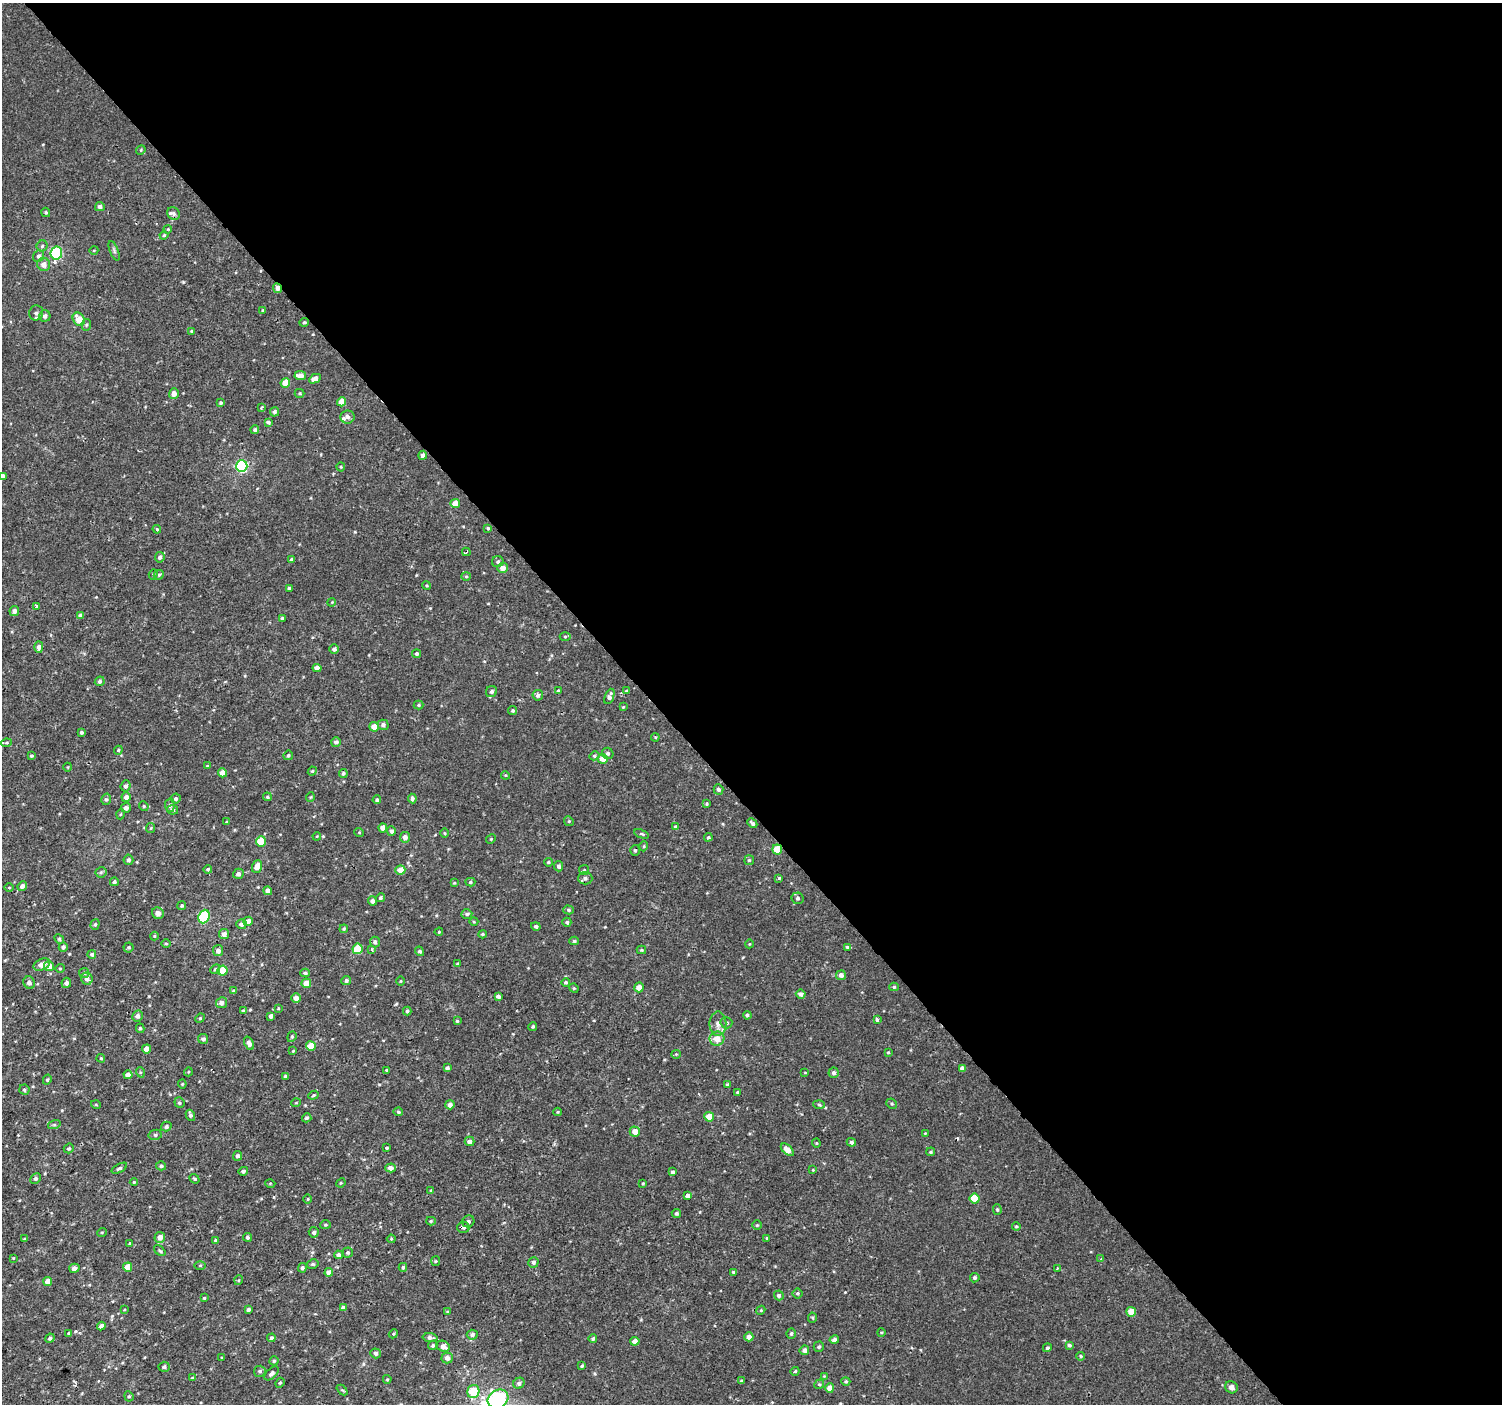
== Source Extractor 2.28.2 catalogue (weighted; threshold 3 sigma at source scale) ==
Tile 8 of 4 x 4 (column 4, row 2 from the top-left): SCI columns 4500-5999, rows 2947-4348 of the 6003 x 5958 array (HDU 1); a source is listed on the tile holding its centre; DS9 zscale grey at full resolution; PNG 1504 x 1406 px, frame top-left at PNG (2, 3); each listed source drawn as its Kron ellipse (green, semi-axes under 4 px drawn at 4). Shown black and unused: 57% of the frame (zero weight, under 2 of 3 exposures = <1% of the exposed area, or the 3 px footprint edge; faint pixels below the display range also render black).
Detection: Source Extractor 2.28.2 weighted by HDU 2 'WHT'; one run over the whole footprint, this tile lists its part. Background 2.98e-04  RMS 0.002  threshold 0.00922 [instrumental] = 3 sigma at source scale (4.5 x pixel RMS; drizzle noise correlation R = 1.50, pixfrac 1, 0.0396/0.0396 arcsec/px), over >= 5 px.
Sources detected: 366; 1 inside a brighter object's white glare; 2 cosmic-ray / hot-pixel residue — neither listed nor drawn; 2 inside a brighter listed object's ellipse — not listed separately; the other 361 listed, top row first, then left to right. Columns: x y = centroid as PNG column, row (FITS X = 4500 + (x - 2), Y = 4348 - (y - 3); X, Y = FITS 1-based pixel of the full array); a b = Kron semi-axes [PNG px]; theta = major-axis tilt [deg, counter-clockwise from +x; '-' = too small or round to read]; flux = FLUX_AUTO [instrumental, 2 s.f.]
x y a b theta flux
141 150 5 4 - 0.22
100 207 5 4 - 0.63
46 212 5 4 - 0.27
174 213 7 6 - 0.47
168 229 4 3 - 0.17
164 235 4 4 - 0.23
42 246 5 5 - 0.39
94 250 4 3 - 0.16
114 251 10 4 -68 0.47
56 253 6 6 - 19
39 256 6 5 - 0.61
44 264 6 6 - 1.3
277 288 5 4 - 1
263 310 3 3 - 0.2
36 313 7 7 - 0.67
45 316 6 5 - 0.77
79 319 7 5 -61 2.8
304 322 4 4 - 0.32
86 325 5 5 - 0.31
191 331 4 3 - 0.22
300 376 6 4 -7 1.6
315 379 6 4 27 1.3
285 383 5 4 - 2.8
300 393 5 4 - 0.22
174 394 5 5 - 1.2
342 402 5 4 - 2.1
221 403 4 4 - 0.31
262 407 4 3 - 0.31
274 412 5 4 - 0.48
347 417 7 6 - 0.63
268 422 4 3 - 0.45
255 430 4 4 - 0.47
423 455 4 4 - 0.61
242 466 6 5 - 24
341 467 4 4 - 0.22
2 476 4 4 - 0.81
455 504 5 4 - 2.1
488 528 4 3 - 0.27
157 529 4 3 - 0.21
466 552 4 2 - 0.33
160 557 5 4 - 0.66
291 559 4 4 - 0.39
498 562 5 5 - 0.43
503 568 5 5 - 1.3
153 574 5 4 - 0.25
159 575 5 4 - 0.32
466 576 5 4 - 0.25
426 585 5 3 - 0.23
289 588 3 3 - 0.34
332 602 4 3 - 0.16
37 606 3 3 - 0.77
14 611 5 5 - 0.83
80 615 4 4 - 0.49
282 618 3 3 - 0.28
565 636 5 3 - 0.23
39 647 6 4 90 0.86
334 649 4 4 - 0.61
416 654 4 4 - 0.38
317 668 4 4 - 1.2
100 681 5 4 - 0.42
558 691 3 3 - 0.21
626 691 4 4 - 0.21
491 692 6 5 - 0.53
538 695 5 5 - 0.63
609 696 8 4 68 0.82
418 705 5 4 - 0.28
623 707 4 3 - 0.18
513 710 4 4 - 0.33
383 725 5 5 - 0.6
374 727 5 5 - 2.5
82 733 3 3 - 0.33
655 737 4 3 - 0.19
336 742 5 4 - 0.55
6 743 5 4 - 0.39
118 750 4 4 - 0.24
608 753 6 5 - 0.49
288 755 5 4 - 0.36
31 756 4 4 - 0.27
594 756 5 4 - 0.36
602 759 5 5 - 1.7
207 766 3 3 - 0.56
68 767 4 3 - 0.15
312 771 4 4 - 0.24
222 773 4 4 - 2.2
343 773 4 4 - 0.38
505 775 4 3 - 0.2
125 786 5 5 - 0.52
718 789 5 5 - 0.56
126 797 5 4 - 1
267 797 4 3 - 0.26
310 797 5 3 - 0.17
106 799 6 4 74 0.4
176 799 5 5 - 0.46
412 799 5 4 - 0.57
377 800 4 4 - 0.35
707 804 4 4 - 0.27
170 805 6 5 - 0.56
144 806 5 4 - 0.28
126 808 5 5 - 0.77
172 810 5 4 - 0.57
121 814 5 3 - 0.17
569 821 5 4 - 0.26
227 822 4 3 - 0.26
752 823 5 3 - 0.47
675 827 4 4 - 0.39
151 828 5 4 - 0.22
383 828 4 4 - 1.5
391 831 4 4 - 0.64
359 832 5 3 - 0.16
445 833 5 3 - 0.2
641 834 7 3 -20 0.29
317 836 4 3 - 0.18
405 837 5 5 - 1.1
708 837 4 3 - 0.27
491 839 5 4 - 0.24
261 841 5 5 - 4.6
644 846 5 3 - 0.2
777 849 5 5 - 4.4
635 850 5 4 - 0.35
128 860 5 5 - 0.47
749 860 5 5 - 0.3
548 862 4 3 - 0.29
257 866 6 5 - 1.6
558 866 5 4 - 0.58
208 869 4 4 - 0.29
400 870 5 5 - 1.8
584 870 5 5 - 0.27
101 872 5 5 - 0.33
238 874 5 5 - 0.74
585 878 7 6 - 0.62
779 878 3 3 - 0.37
114 882 4 4 - 0.47
470 882 5 4 - 0.33
454 883 4 3 - 0.21
22 886 5 4 - 0.71
9 887 5 3 - 0.17
268 891 4 4 - 1
380 898 4 4 - 0.35
797 898 6 6 - 0.49
372 901 4 4 - 0.77
182 905 4 4 - 0.35
569 910 5 4 - 0.34
158 913 6 5 - 1.1
467 914 5 4 - 0.4
204 916 7 5 68 14
248 921 5 4 - 1.7
474 922 4 3 - 0.18
567 922 4 4 - 0.32
95 924 5 4 - 0.36
241 924 5 5 - 0.82
536 926 5 4 - 0.49
344 929 4 3 - 0.27
439 932 4 3 - 0.2
224 934 5 5 - 0.98
482 934 4 3 - 0.26
154 936 4 4 - 0.19
59 939 5 4 - 0.25
574 941 5 4 - 0.32
375 942 5 5 - 0.59
166 943 4 3 - 0.21
749 944 4 3 - 0.15
63 947 5 4 - 0.52
129 947 5 5 - 0.29
847 947 3 3 - 0.53
357 949 5 5 - 6.4
372 949 4 3 - 0.44
641 950 4 4 - 0.24
218 951 5 5 - 0.92
420 951 5 4 - 0.44
92 954 4 4 - 0.43
42 964 9 5 24 1.3
458 964 3 3 - 0.28
49 966 5 5 - 1.7
60 968 5 4 - 0.24
215 969 5 4 - 0.33
222 971 5 5 - 5.4
84 973 5 5 - 0.31
305 973 4 3 - 0.33
841 975 5 5 - 0.86
87 979 6 5 - 0.98
346 981 5 4 - 0.43
401 981 4 3 - 0.15
566 982 4 4 - 0.35
29 983 6 5 - 0.57
66 983 5 4 - 0.65
306 983 5 5 - 2.2
639 987 5 5 - 1.3
894 987 5 4 - 0.3
574 988 5 4 - 0.25
234 991 4 3 - 0.39
801 994 5 4 - 0.74
498 996 4 3 - 0.47
296 998 4 4 - 1.5
221 1003 6 5 - 0.89
278 1008 4 2 - 0.16
243 1011 4 4 - 0.34
407 1011 4 4 - 0.33
747 1015 4 4 - 0.41
138 1016 5 5 - 0.85
271 1016 4 4 - 0.66
200 1018 5 4 - 0.25
877 1020 4 3 - 1.4
457 1021 4 4 - 0.26
726 1023 6 5 - 0.41
718 1024 12 8 -89 1.3
533 1026 4 3 - 0.28
140 1028 5 4 - 0.3
292 1037 5 4 - 0.26
203 1039 5 5 - 0.57
717 1039 7 7 - 2.7
249 1043 7 4 -66 0.81
311 1046 5 5 - 3.3
146 1049 4 4 - 1.3
293 1051 4 3 - 0.2
888 1052 4 3 - 0.18
676 1054 4 4 - 0.21
101 1058 4 3 - 0.25
447 1068 4 4 - 0.46
962 1068 4 4 - 0.59
387 1070 4 3 - 0.31
140 1072 5 3 - 0.22
188 1072 4 3 - 0.17
805 1073 4 2 - 0.14
834 1073 5 5 - 0.57
128 1075 4 4 - 1.5
285 1076 3 3 - 0.26
47 1080 5 4 - 0.31
182 1084 4 4 - 0.2
727 1084 3 3 - 0.24
24 1090 5 5 - 0.34
738 1092 3 3 - 0.26
313 1095 5 4 - 0.29
179 1103 5 5 - 0.37
296 1103 5 3 - 0.17
892 1104 5 5 - 0.29
96 1105 5 3 - 0.18
450 1105 4 4 - 0.93
819 1105 6 4 -3 0.26
398 1112 5 4 - 0.38
558 1112 4 4 - 0.19
190 1115 6 4 -63 0.4
709 1117 5 4 - 2.9
307 1118 5 4 - 0.49
54 1125 6 4 17 0.3
166 1126 5 4 - 0.5
635 1132 5 5 - 1.6
925 1133 3 3 - 0.15
155 1135 6 5 - 0.39
469 1141 5 5 - 0.85
851 1142 5 4 - 0.53
816 1143 4 4 - 0.2
69 1148 5 4 - 0.39
387 1148 3 3 - 0.29
787 1150 8 4 -43 1.5
931 1152 4 3 - 0.29
238 1156 5 4 - 0.49
161 1166 5 4 - 0.33
119 1168 8 4 29 0.43
391 1168 5 4 - 1.1
813 1170 4 3 - 0.19
243 1171 5 4 - 0.45
672 1172 4 4 - 0.43
36 1179 6 4 44 0.49
195 1179 5 4 - 0.28
134 1182 4 4 - 0.23
270 1183 5 3 - 0.18
341 1183 5 4 - 0.24
643 1183 4 3 - 0.2
431 1191 4 3 - 0.25
688 1196 4 4 - 2.8
975 1198 5 5 - 4.6
308 1199 4 3 - 0.18
997 1210 5 4 - 0.3
676 1213 4 4 - 0.45
431 1221 5 4 - 0.28
468 1221 6 6 - 0.52
325 1225 5 4 - 0.27
757 1225 5 4 - 0.26
1016 1226 4 4 - 0.22
463 1227 6 5 - 0.48
102 1232 5 3 - 0.18
314 1232 5 5 - 0.56
160 1237 5 5 - 1.3
247 1237 4 4 - 0.41
767 1238 4 3 - 0.2
25 1239 3 3 - 0.4
391 1239 4 4 - 0.23
216 1240 4 3 - 0.27
130 1243 3 3 - 0.33
160 1251 7 4 -42 0.34
348 1253 5 5 - 0.31
338 1255 4 4 - 0.48
13 1258 3 3 - 0.15
1101 1259 4 3 - 0.31
436 1261 5 4 - 0.24
533 1262 5 5 - 0.52
313 1264 6 4 13 0.37
200 1265 5 3 - 0.2
128 1267 4 4 - 2.5
403 1267 4 3 - 0.36
74 1268 5 4 - 1
302 1268 5 4 - 0.4
1057 1268 4 2 - 0.16
329 1272 4 4 - 1.5
734 1272 3 3 - 0.35
975 1278 5 4 - 0.48
239 1280 5 3 - 0.21
48 1281 4 4 - 1.5
798 1293 5 5 - 0.32
779 1295 5 4 - 0.48
204 1298 3 3 - 0.21
343 1308 4 4 - 0.81
124 1310 4 2 - 0.15
248 1310 4 3 - 0.43
761 1310 5 3 - 0.2
447 1312 3 2 - 0.19
1131 1312 5 5 - 3
812 1318 5 4 - 0.27
101 1326 4 4 - 0.8
881 1332 4 3 - 0.17
69 1333 4 4 - 0.32
791 1333 5 5 - 0.38
393 1334 4 3 - 0.23
472 1335 5 5 - 0.59
749 1337 4 4 - 1.3
50 1338 5 4 - 0.5
271 1338 4 4 - 0.56
430 1338 7 4 -3 0.64
593 1338 4 4 - 0.38
834 1340 5 4 - 0.67
635 1341 4 4 - 1
433 1345 5 4 - 0.34
1069 1345 4 3 - 0.4
443 1346 7 5 -23 0.98
819 1347 5 5 - 0.38
1047 1348 4 4 - 0.31
804 1350 5 5 - 0.65
376 1353 5 5 - 0.5
1081 1356 4 3 - 0.26
222 1358 4 3 - 0.24
447 1358 5 5 - 0.98
274 1361 4 4 - 0.31
582 1366 4 3 - 0.3
164 1367 5 5 - 0.49
260 1371 6 5 - 0.53
795 1371 4 3 - 0.42
272 1373 8 5 42 0.54
824 1376 4 4 - 0.17
192 1378 4 3 - 0.25
387 1379 4 4 - 0.22
741 1381 4 3 - 0.24
846 1381 4 4 - 0.3
280 1383 5 4 - 0.25
519 1383 6 5 - 0.61
819 1384 5 4 - 0.28
1231 1387 6 6 - 0.83
830 1388 4 4 - 1.7
342 1390 6 4 -42 0.27
473 1391 7 6 - 6.1
129 1396 5 4 - 0.3
498 1399 11 9 28 32
Overlapping masked pixels (flux is a lower limit): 2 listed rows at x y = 277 288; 777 849
Isophote crosses this tile's border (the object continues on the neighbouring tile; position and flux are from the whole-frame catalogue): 2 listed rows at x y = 2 476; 498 1399